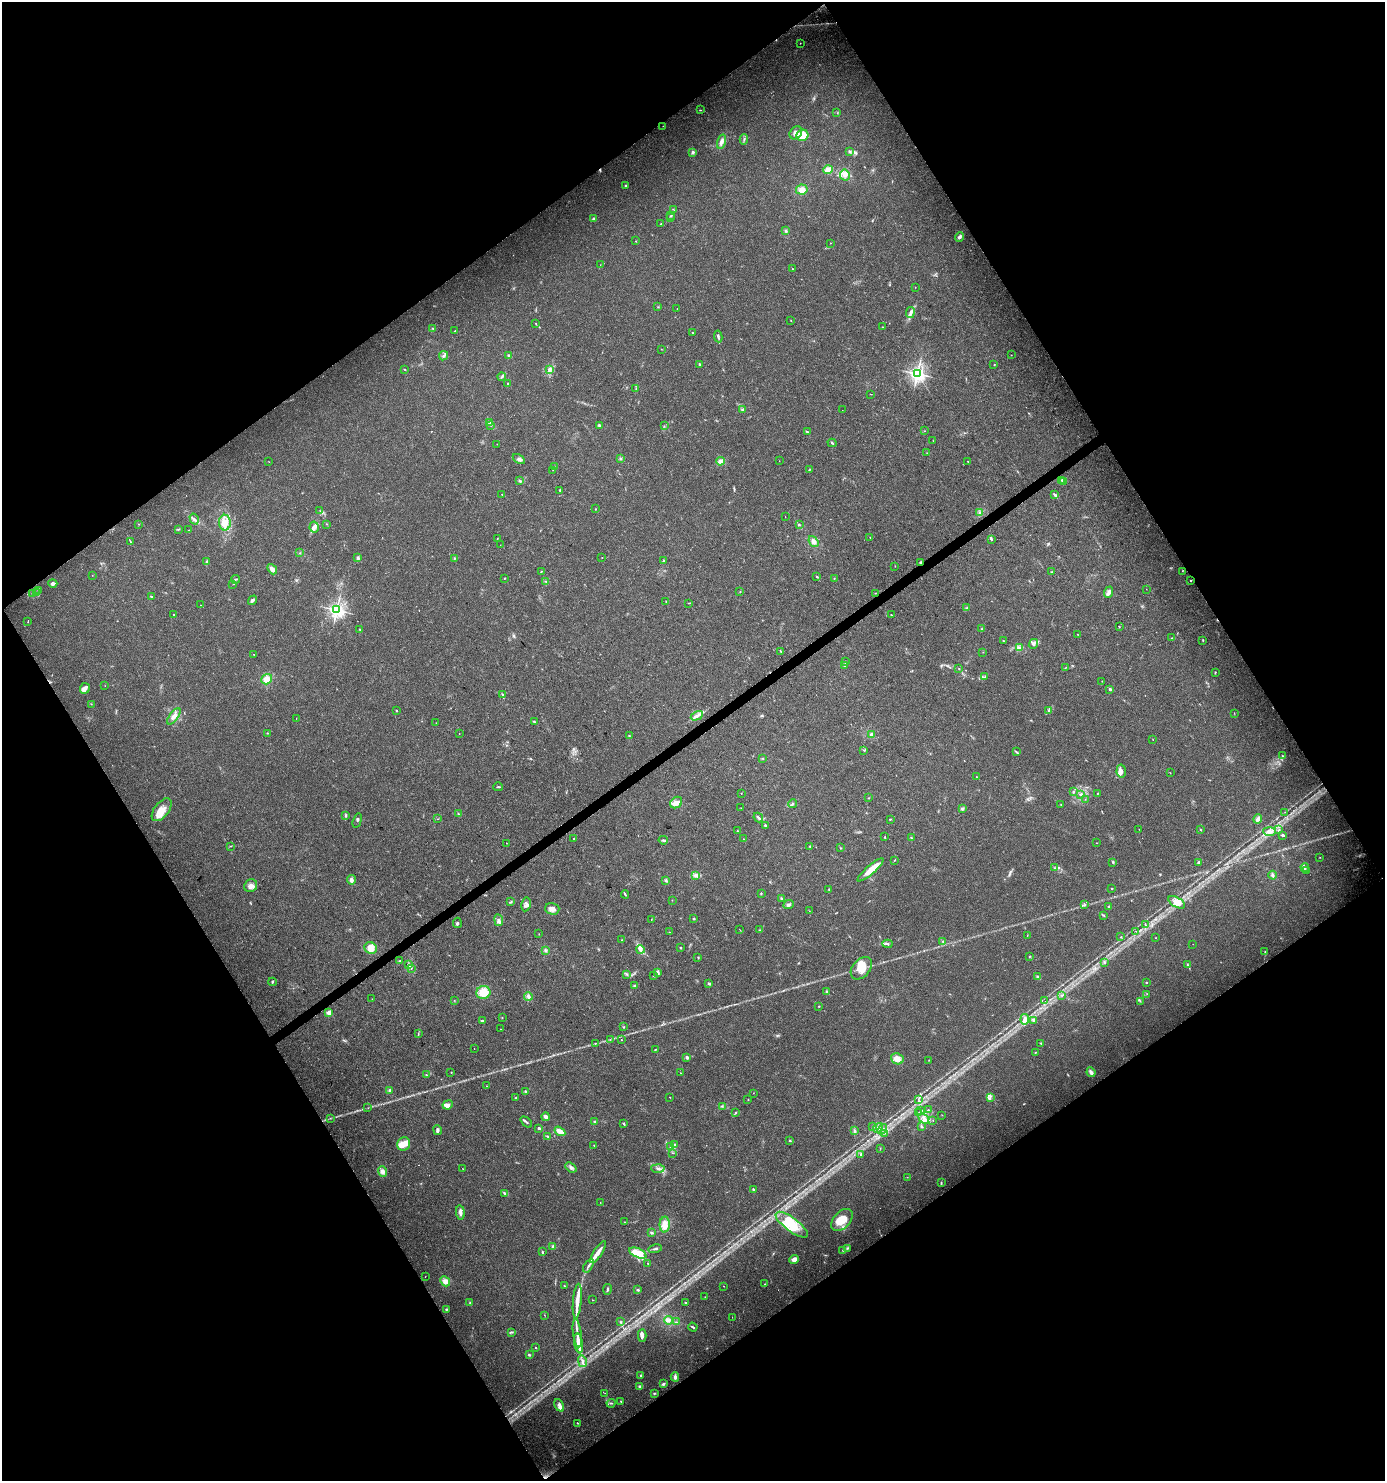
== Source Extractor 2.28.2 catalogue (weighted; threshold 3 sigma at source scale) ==
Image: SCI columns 186-5716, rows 1-5914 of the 5840 x 5920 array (HDU 1 of 3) = the unmasked area's bounding box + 8 px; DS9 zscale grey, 4 x 4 block average (1 PNG px = mean of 4 x 4 image px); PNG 1387 x 1483 px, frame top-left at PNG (2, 2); each listed source drawn as its Kron ellipse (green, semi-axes under 4 px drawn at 4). Shown black and unused: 49% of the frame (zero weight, under 3 of 4 exposures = <1% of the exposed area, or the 3 px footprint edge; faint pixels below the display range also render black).
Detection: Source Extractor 2.28.2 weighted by HDU 2 'WHT'. Background 0.0182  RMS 0.0038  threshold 0.0171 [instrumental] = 3 sigma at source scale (4.5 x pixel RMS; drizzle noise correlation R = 1.50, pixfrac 1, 0.0396/0.0396 arcsec/px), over >= 5 px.
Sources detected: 463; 1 too faint to see at this stretch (4 x 4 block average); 1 inside a brighter object's white glare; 4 cosmic-ray / hot-pixel residue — neither listed nor drawn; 3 coinciding with a brighter row at this scale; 38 inside a brighter listed object's ellipse — not listed separately; the other 416 listed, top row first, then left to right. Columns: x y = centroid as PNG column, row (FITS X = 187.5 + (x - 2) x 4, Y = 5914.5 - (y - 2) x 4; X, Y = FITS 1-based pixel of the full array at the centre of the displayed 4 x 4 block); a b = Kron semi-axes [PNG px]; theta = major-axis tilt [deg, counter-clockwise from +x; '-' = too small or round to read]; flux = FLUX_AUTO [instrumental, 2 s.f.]
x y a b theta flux
800 43 2 2 - 0.79
700 110 2 2 - 1.9
837 113 2 2 - 0.65
663 126 2 2 - 0.58
796 133 7 5 47 18
802 135 6 5 - 33
744 139 5 2 - 3.5
722 142 7 3 73 10
693 152 3 3 - 3.8
849 152 4 2 - 2.8
828 170 5 4 - 17
845 175 5 5 - 11
626 185 3 2 - 2.2
802 190 6 5 - 13
674 210 4 2 - 1.4
671 216 2 2 - 1.8
670 218 2 2 - 0.82
594 219 3 3 - 4
661 224 2 2 - 1.2
786 231 3 2 - 3.4
959 237 5 3 - 6.9
636 241 2 2 - 1.1
830 243 2 2 - 0.74
600 265 2 2 - 0.45
792 269 2 2 - 0.98
915 287 2 2 - 0.62
658 307 2 2 - 0.96
677 308 2 2 - 1
910 312 5 3 - 7.1
791 320 2 2 - 0.67
535 323 2 2 - 0.89
883 327 2 2 - 0.73
432 328 3 2 - 1.1
455 331 3 2 - 1.3
692 333 2 2 - 1.5
718 336 6 2 -82 3.7
661 349 2 2 - 0.75
508 355 3 2 - 2.9
1011 355 2 2 - 0.74
444 356 5 3 - 4.9
700 364 3 2 - 2.8
994 365 2 2 - 1.2
405 369 2 2 - 1.2
549 370 4 3 - 5.6
917 374 2 2 - 990
502 377 4 2 - 3.6
508 384 2 2 - 4
636 388 3 2 - 1.5
870 394 2 2 - 0.6
742 409 3 2 - 1.7
842 410 2 2 - 0.5
489 423 2 2 - 2.2
491 425 2 2 - 1.5
599 425 2 2 - 5.2
664 426 2 2 - 0.93
925 431 2 2 - 0.87
807 432 3 2 - 2.5
933 441 2 2 - 1.1
832 443 4 2 - 2.3
497 444 2 2 - 0.46
927 453 2 2 - 0.74
620 458 3 2 - 2.1
519 459 7 3 -31 6.4
720 461 4 3 - 8.2
779 461 2 2 - 0.6
269 462 2 2 - 0.52
968 462 2 2 - 2.3
554 467 2 2 - 0.82
553 470 2 2 - 0.73
809 470 4 2 - 1.5
1062 480 3 2 - 2.3
519 481 4 2 - 3
1064 481 3 2 - 1.6
560 490 2 2 - 2
502 495 2 2 - 0.93
1055 495 3 2 - 3.9
596 509 2 2 - 0.92
320 511 2 2 - 0.85
979 513 3 2 - 2.7
785 517 2 2 - 0.85
194 519 6 2 -59 4.7
225 523 8 6 89 18
139 524 2 2 - 0.7
327 524 2 2 - 0.67
799 525 3 2 - 1.9
314 527 5 4 - 8.7
178 529 2 2 - 1.6
189 530 2 2 - 1
870 537 2 2 - 0.64
497 539 2 2 - 0.8
991 539 4 2 - 2.3
130 542 3 2 - 1.7
813 542 6 4 -52 9.5
500 545 2 2 - 0.85
300 553 2 2 - 0.7
358 558 3 2 - 2
454 558 3 2 - 1.5
602 558 2 2 - 0.55
663 560 2 2 - 1.7
207 562 3 2 - 2.7
921 562 3 2 - 3.4
895 566 2 2 - 0.77
272 569 5 3 - 12
1182 571 2 2 - 0.56
541 572 2 2 - 1.1
1052 572 2 2 - 1.8
92 575 2 2 - 0.53
817 577 3 2 - 1.9
504 578 2 2 - 1.4
834 578 2 2 - 0.98
235 579 4 2 - 1.9
1191 581 2 2 - 1.2
546 582 2 2 - 0.87
53 584 4 3 - 4.7
233 584 2 2 - 0.56
1146 589 2 2 - 0.41
38 590 2 2 - 1.7
36 592 2 2 - 1
740 592 2 2 - 0.98
1109 592 6 3 69 8.8
875 593 2 2 - 1.3
33 594 2 2 - 1.2
151 596 4 2 - 2.2
253 600 5 3 - 4.4
666 601 2 2 - 0.7
688 603 2 2 - 0.61
200 605 2 2 - 0.71
967 608 3 2 - 2.4
336 610 2 2 - 880
174 615 2 2 - 1.1
891 615 3 2 - 1.7
28 622 2 2 - 0.78
1119 627 2 2 - 0.79
360 629 2 2 - 1.2
982 629 2 2 - 1.7
1077 634 2 2 - 0.64
1172 638 2 2 - 1.5
1203 640 3 2 - 1.3
1003 641 2 2 - 1.3
1033 644 5 3 - 5.5
1019 647 3 2 - 2.2
781 651 3 2 - 2
983 652 2 2 - 0.58
254 654 2 2 - 0.74
846 662 3 2 - 2.1
844 666 3 2 - 2
1066 667 2 2 - 0.59
959 669 2 2 - 1.2
1215 673 3 2 - 1.6
985 677 2 2 - 1.5
267 679 6 5 - 19
1102 681 2 2 - 1.1
105 686 2 2 - 0.47
85 688 5 5 - 7.2
1110 689 2 2 - 14
502 695 3 2 - 2.5
91 704 2 2 - 0.94
1049 710 3 2 - 2.6
396 711 2 2 - 3.9
1234 713 2 2 - 0.74
174 716 9 4 54 12
697 716 6 3 28 8
296 719 2 2 - 0.65
534 722 3 2 - 2
436 723 2 2 - 0.94
267 733 2 2 - 1.1
459 734 2 2 - 0.6
871 735 2 2 - 24
629 736 2 2 - 1.9
1153 739 2 2 - 0.47
863 750 2 2 - 0.95
1016 752 3 2 - 1.6
1282 756 2 2 - 1.4
763 758 2 2 - 1.1
1121 771 6 4 85 10
1170 773 2 2 - 0.7
976 777 2 2 - 0.66
498 787 5 2 - 2.1
1073 791 2 2 - 1.6
741 793 2 2 - 0.77
1098 793 2 2 - 1.3
1080 794 4 2 - 3.6
869 798 2 2 - 1
1085 799 2 2 - 0.69
676 803 6 5 - 15
792 804 4 3 - 4
1061 805 2 2 - 0.66
741 808 2 2 - 0.42
962 809 3 3 - 3.5
162 810 13 7 52 24
1285 812 2 2 - 0.56
458 814 3 2 - 1.8
346 816 3 2 - 2.3
758 818 5 2 - 4.6
438 819 2 2 - 0.61
890 819 2 2 - 1.5
1258 819 5 3 - 9.5
357 820 7 2 74 3.2
766 826 2 2 - 8.9
1139 829 2 2 - 0.59
1201 830 3 2 - 1.9
1279 830 3 2 - 1.6
737 831 3 2 - 1.4
1269 832 6 4 -4 9
1283 835 3 2 - 3
885 837 2 2 - 1.2
911 838 3 2 - 2.1
574 839 2 2 - 0.94
743 839 2 2 - 0.68
663 840 5 2 - 3.7
506 843 2 2 - 0.72
1097 843 2 2 - 0.7
230 846 3 2 - 1.4
810 846 2 2 - 1.5
841 848 2 2 - 0.99
1320 857 2 2 - 0.66
894 861 3 2 - 1.2
1113 862 3 2 - 1.9
1198 862 3 2 - 3.8
1305 867 4 2 - 4
1054 868 2 2 - 1.2
871 870 17 4 41 33
1307 870 3 2 - 1.6
695 875 4 3 - 6
1272 875 4 3 - 5.1
351 880 5 4 - 7.1
666 881 4 2 - 2.8
251 886 7 6 - 13
1112 888 2 2 - 1.4
829 889 2 2 - 1.5
761 893 3 2 - 1.5
625 894 4 2 - 2.4
782 898 3 2 - 2.3
672 900 2 2 - 1.6
511 902 2 2 - 1.1
1177 902 9 5 -31 23
526 904 7 4 81 7.6
788 905 5 3 - 7
1085 905 2 2 - 1.3
1109 907 3 2 - 6.1
552 909 7 5 -15 11
809 911 2 2 - 0.56
1103 915 3 2 - 1.8
651 919 2 2 - 0.84
693 919 3 2 - 2.3
499 920 6 3 -80 5.9
457 923 5 2 - 3.4
1145 924 2 2 - 2
740 930 3 2 - 0.92
760 930 2 2 - 0.8
1136 931 2 2 - 0.76
669 932 2 2 - 0.73
539 934 2 2 - 0.62
1027 935 2 2 - 0.76
1121 937 2 2 - 1.1
1155 938 2 2 - 0.78
622 940 2 2 - 0.86
943 941 2 2 - 2
887 944 5 3 - 3.7
1193 944 2 2 - 0.34
680 947 2 2 - 2.5
371 948 6 5 - 30
640 949 4 3 - 5.7
545 950 3 2 - 4.1
1265 952 3 2 - 1.1
1029 956 2 2 - 1.6
698 957 2 2 - 1.6
400 961 2 2 - 0.86
1104 962 3 2 - 2.1
409 964 4 2 - 2.9
1187 964 3 2 - 2.2
861 968 13 8 49 34
411 969 2 2 - 1.2
657 973 3 2 - 7.8
627 975 2 2 - 1
654 976 3 2 - 1.3
1038 977 3 3 - 4
272 982 4 2 - 2.8
1146 982 2 2 - 1.6
709 984 3 2 - 2.7
634 986 3 3 - 2.6
826 991 2 2 - 1.9
483 992 7 6 - 37
1147 994 2 2 - 0.73
1062 995 2 2 - 0.86
528 996 4 3 - 6.7
372 999 2 2 - 0.61
454 1000 2 2 - 0.7
1045 1001 2 2 - 0.46
1140 1001 3 2 - 1.7
818 1006 2 2 - 0.97
329 1013 2 2 - 68
502 1018 2 2 - 0.63
1025 1019 5 4 - 12
1034 1020 4 3 - 6.2
482 1021 4 2 - 4
624 1027 2 2 - 1.6
501 1029 2 2 - 0.58
418 1034 3 2 - 1.6
610 1040 2 2 - 0.64
621 1040 2 2 - 1.2
595 1043 2 2 - 0.61
1041 1043 2 2 - 1.7
474 1049 2 2 - 0.52
656 1049 2 2 - 1.2
1035 1052 2 2 - 1.3
687 1057 3 3 - 4.8
897 1059 6 5 - 17
929 1060 2 2 - 1.1
1091 1072 5 3 - 9.3
451 1073 2 2 - 0.75
680 1073 2 2 - 0.56
426 1075 3 2 - 1.7
486 1086 2 2 - 0.83
390 1090 3 2 - 3.7
525 1091 3 2 - 1.7
753 1093 2 2 - 0.54
670 1097 2 2 - 0.78
516 1098 2 2 - 2.2
990 1098 2 2 - 1.3
748 1099 2 2 - 0.74
918 1099 2 2 - 0.71
448 1105 5 4 - 7.7
722 1106 2 2 - 2
368 1108 2 2 - 0.48
921 1110 2 2 - 0.93
928 1110 2 2 - 1.3
736 1112 2 2 - 1.4
919 1113 4 2 - 2.3
942 1115 2 2 - 0.6
546 1117 4 2 - 12
330 1118 2 2 - 0.77
924 1118 6 3 -41 7.9
933 1120 2 2 - 0.9
526 1122 7 2 -42 3.4
595 1122 3 2 - 3
624 1124 4 2 - 2.8
873 1126 4 2 - 1.9
922 1127 4 2 - 2.1
539 1128 2 2 - 4.5
878 1128 5 3 - 7.1
882 1129 5 2 - 6.4
437 1130 5 2 - 5.7
560 1131 6 3 -33 18
855 1131 3 2 - 4.6
884 1133 2 2 - 1.4
548 1136 3 2 - 2.7
790 1141 2 2 - 2.2
404 1144 7 6 - 19
675 1144 3 2 - 2.2
594 1145 2 2 - 1.4
670 1147 2 2 - 0.83
880 1148 2 2 - 0.87
673 1153 3 2 - 1.1
861 1154 4 3 - 2.6
571 1167 6 3 -39 6.2
658 1168 6 2 -3 5.2
463 1169 2 2 - 0.72
382 1171 5 4 - 11
907 1177 2 2 - 0.47
941 1182 3 2 - 1.1
753 1189 3 2 - 2.3
505 1193 4 2 - 3.8
600 1202 2 2 - 0.52
460 1212 7 3 -83 8.4
842 1220 13 8 48 36
624 1222 2 2 - 0.69
665 1225 8 5 88 24
792 1225 19 7 -37 72
652 1233 4 2 - 2.9
553 1246 3 3 - 2.8
847 1248 4 2 - 2
655 1249 7 2 12 4.4
843 1250 2 2 - 1.6
542 1252 3 2 - 2.1
598 1252 13 3 56 21
638 1253 9 4 -23 59
794 1260 5 4 - 12
648 1263 2 2 - 0.87
588 1266 7 2 57 5.1
425 1277 2 2 - 0.59
445 1281 5 4 - 13
765 1284 2 2 - 0.92
564 1286 2 2 - 1.5
723 1286 2 2 - 0.65
607 1289 5 2 - 3.9
638 1290 3 2 - 2.9
705 1297 2 2 - 0.56
592 1300 2 2 - 0.68
577 1301 17 3 85 31
685 1302 2 2 - 1.6
470 1303 3 2 - 1.8
446 1309 2 2 - 2.1
544 1315 2 2 - 0.74
732 1317 2 2 - 0.55
668 1320 4 2 - 4.4
621 1322 2 2 - 1.9
676 1322 3 2 - 1.8
693 1327 5 2 - 3.1
511 1332 2 2 - 1.6
577 1333 14 2 -83 15
642 1335 6 3 88 8.3
578 1343 10 3 -81 20
535 1348 2 2 - 1.5
529 1355 3 2 - 2.2
582 1361 6 2 -75 6.8
641 1376 2 2 - 2.4
675 1377 4 3 - 6.9
663 1384 4 2 - 3.2
640 1386 2 2 - 2.9
605 1393 2 2 - 0.54
654 1393 2 2 - 2.2
621 1401 2 2 - 1.1
611 1403 4 2 - 2.6
559 1405 6 3 -64 9.8
577 1423 2 2 - 1.6
Overlapping masked pixels (flux is a lower limit): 1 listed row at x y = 921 562
Diffuse or blended objects may show on this block-average render without a row.